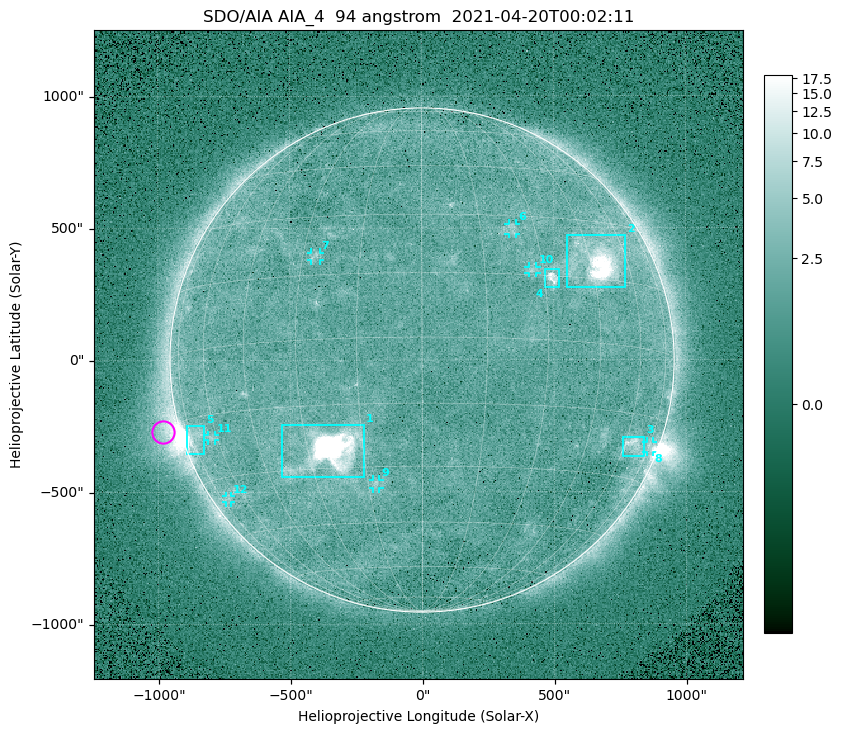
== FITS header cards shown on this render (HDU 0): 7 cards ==
TELESCOP= 'SDO/AIA '
INSTRUME= 'AIA_4   '
WAVELNTH=                   94
WAVEUNIT= 'angstrom'
DATE-OBS= '2021-04-20T00:02:11.12'
CTYPE1  = 'HPLN-TAN'
CTYPE2  = 'HPLT-TAN'

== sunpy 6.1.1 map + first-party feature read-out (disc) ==
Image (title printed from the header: SDO/AIA AIA_4  94 angstrom  2021-04-20T00:02:11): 512 x 512 px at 4.8 arcsec/px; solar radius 955 arcsec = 199 px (full disc in frame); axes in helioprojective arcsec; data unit not stated in the header (colour bar unlabelled)
Orientation: roll -0.138 deg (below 1 deg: not rotated)
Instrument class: DISC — disc imager (sunpy class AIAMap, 94 A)
Bright regions (active regions / flare kernels): reference = the median radial profile (limb darkening/brightening removed); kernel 5 px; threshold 5 sigma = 2.46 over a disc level ~1.78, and >= 1.15x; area >= 9 px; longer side >= 5 px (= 24 arcsec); searched inside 0.97 R_sun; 12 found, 12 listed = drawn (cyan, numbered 1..; 7 of them under ~33 arcsec drawn as corner ticks so the feature stays visible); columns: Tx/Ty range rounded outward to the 10 arcsec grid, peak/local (2 s.f.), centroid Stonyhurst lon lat
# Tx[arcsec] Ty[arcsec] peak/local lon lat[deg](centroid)
1 -540..-220 -450..-240 1096 -24 -26
2 550..770 270..470 48 +47 +20
3 760..840 -370..-290 4.4 +65 -22
4 460..520 270..350 6.5 +32 +15
5 -900..-820 -360..-250 6.4 -72 -19
6 330..360 470..520 2.8 +24 +26
7 -420..-380 380..410 2.9 -27 +20
8 850..880 -350..-310 2.8 +75 -21
9 -190..-160 -490..-450 3 -13 -34
10 400..440 330..360 2.9 +27 +16
11 -810..-780 -300..-280 2.7 -63 -20
12 -750..-720 -540..-510 2.3 -70 -35
Off-limb structures (1.02-1.3 R_sun): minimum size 50 px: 6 found; the strongest spans PA ~90..115 deg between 1.02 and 1.21 R_sun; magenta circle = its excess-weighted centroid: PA ~105 deg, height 1.07 R_sun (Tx ~-980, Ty ~-270 arcsec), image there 4.5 x the reference